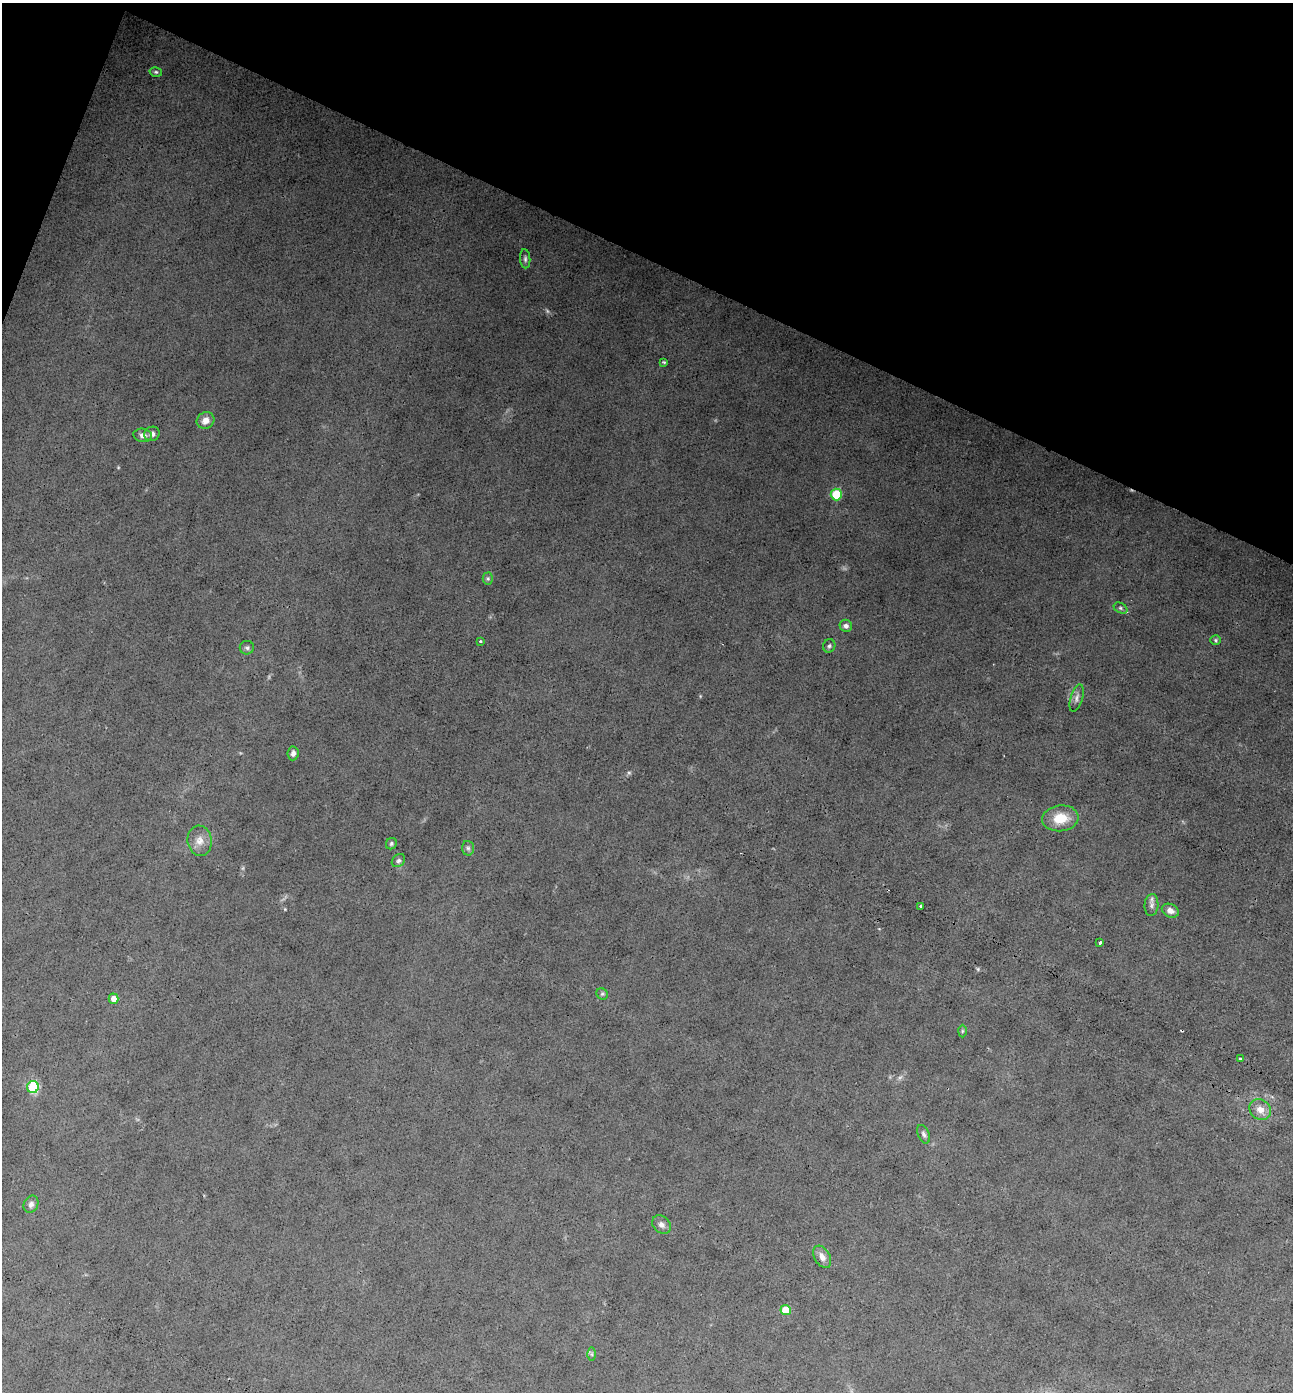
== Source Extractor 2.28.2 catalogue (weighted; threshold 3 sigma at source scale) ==
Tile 2 of 4 x 4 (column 2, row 1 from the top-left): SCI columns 1564-2854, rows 4172-5561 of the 5574 x 5562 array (HDU 1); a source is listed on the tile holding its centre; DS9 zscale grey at full resolution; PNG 1295 x 1394 px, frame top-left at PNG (2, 3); each listed source drawn as its Kron ellipse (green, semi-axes under 4 px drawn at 4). Shown black and unused: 20% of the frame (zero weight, under 3 of 4 exposures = <1% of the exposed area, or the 3 px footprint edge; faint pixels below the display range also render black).
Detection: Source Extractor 2.28.2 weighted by HDU 2 'WHT'; one run over the whole footprint, this tile lists its part. Background 0.0533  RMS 0.0068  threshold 0.0304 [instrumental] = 3 sigma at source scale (4.5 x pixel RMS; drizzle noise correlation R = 1.50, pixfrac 1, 0.05/0.05 arcsec/px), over >= 5 px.
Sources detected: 41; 3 too faint to see at this stretch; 1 cosmic-ray / hot-pixel residue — neither listed nor drawn; the other 37 listed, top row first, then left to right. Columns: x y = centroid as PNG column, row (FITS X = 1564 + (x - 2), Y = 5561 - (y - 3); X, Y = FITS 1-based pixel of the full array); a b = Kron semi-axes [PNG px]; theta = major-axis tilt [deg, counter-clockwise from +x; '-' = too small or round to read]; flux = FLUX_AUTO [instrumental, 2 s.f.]
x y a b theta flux
156 72 6 5 - 1.2
525 259 9 5 -85 1.7
664 362 3 3 - 0.76
206 420 9 8 - 4.7
152 434 8 7 - 3
143 435 9 6 -10 3.2
836 494 6 5 - 32
488 579 6 5 - 1.2
1120 608 7 5 -28 1.4
846 626 6 6 - 2.5
1216 640 5 5 - 1
481 641 3 3 - 1.3
829 646 7 6 - 1.5
247 648 7 6 - 1.6
1077 698 14 6 73 3
293 753 7 5 84 2.5
1060 818 18 13 7 16
200 841 15 12 -82 6.5
391 844 6 5 - 1.3
468 848 7 6 - 1.7
398 861 7 6 - 1.6
1151 905 11 7 85 2.8
920 906 3 3 - 1.5
1170 911 9 6 -25 4
1100 942 3 3 - 4.2
602 994 6 5 - 1.2
114 999 5 5 - 5.3
962 1031 6 4 89 0.81
1240 1059 3 3 - 4.7
33 1087 6 6 - 59
1260 1110 11 10 - 6.6
924 1134 10 5 -66 2.1
31 1204 9 7 65 2.8
661 1225 10 8 -41 3
822 1257 12 7 -59 4.5
786 1310 5 5 - 17
592 1354 6 4 -89 1.2